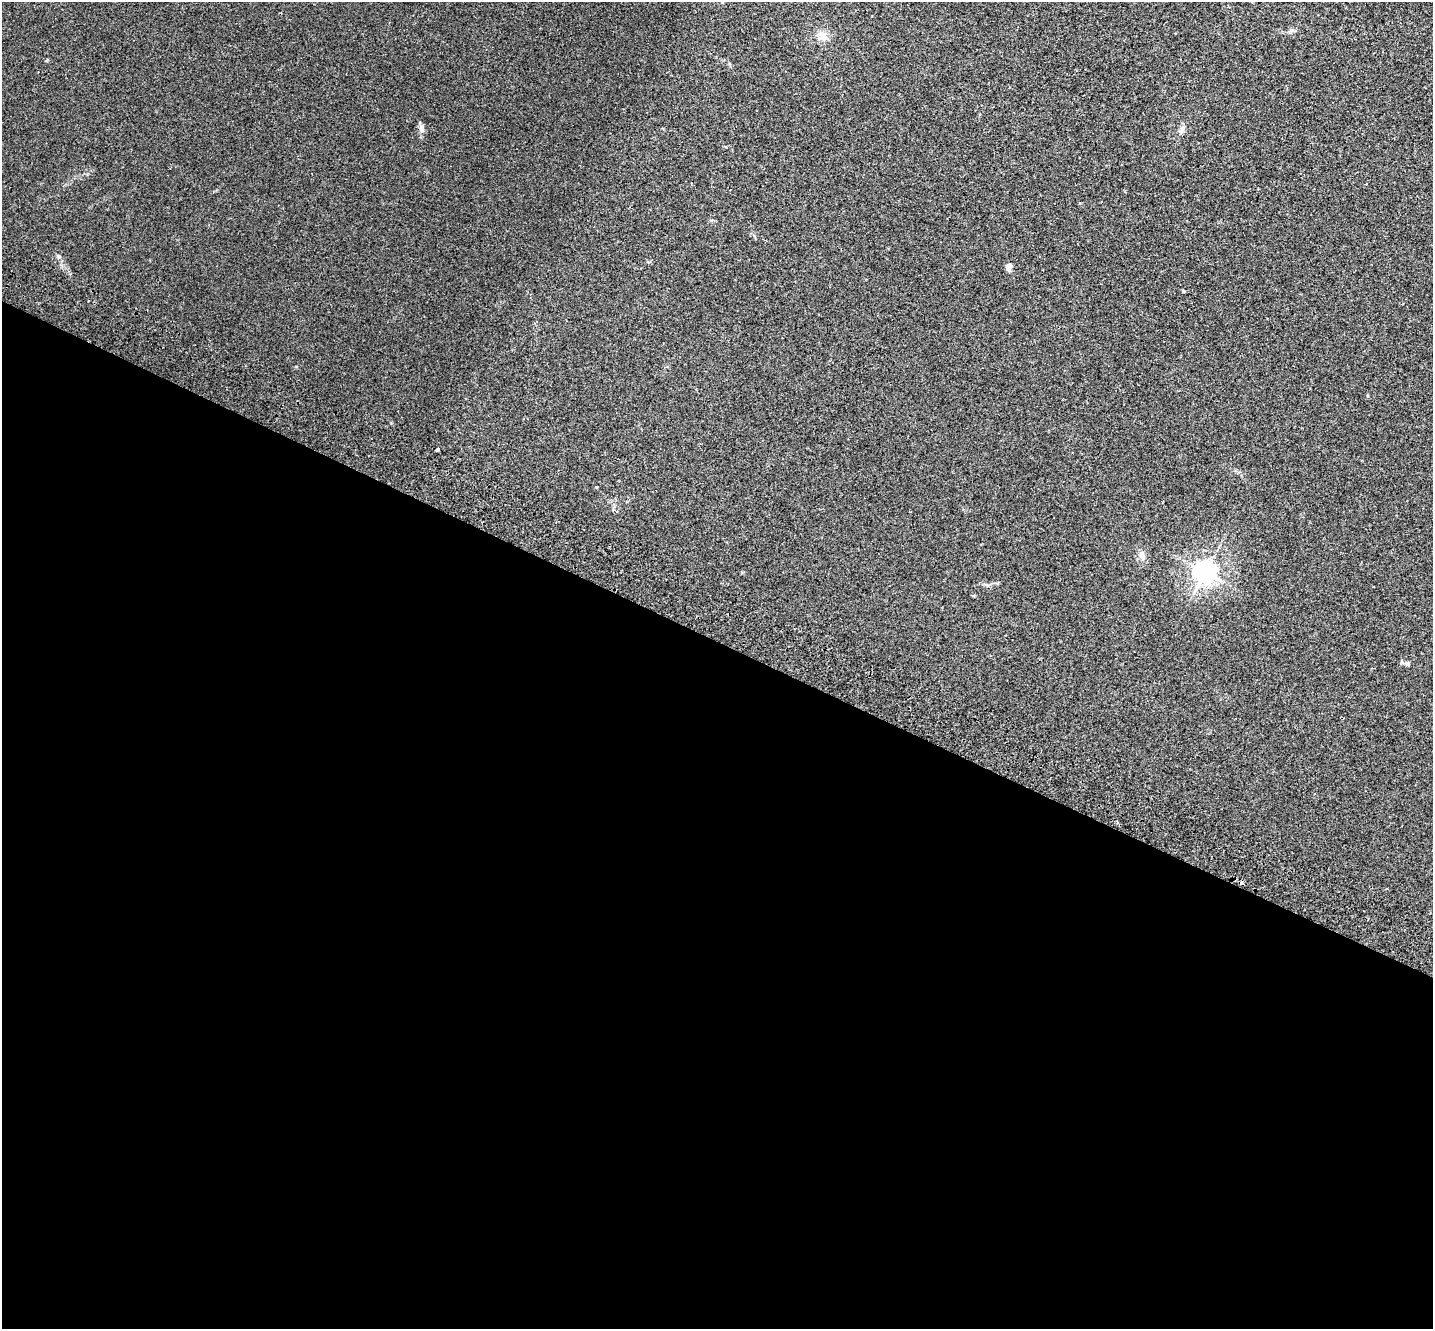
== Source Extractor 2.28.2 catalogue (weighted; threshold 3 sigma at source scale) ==
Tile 14 of 4 x 4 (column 2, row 4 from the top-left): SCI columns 1466-2896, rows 336-1662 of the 5789 x 5842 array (HDU 1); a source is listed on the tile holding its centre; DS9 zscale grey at full resolution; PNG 1435 x 1331 px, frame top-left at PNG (2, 2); no overlay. Shown black and unused: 52% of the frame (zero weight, under 2 of 3 exposures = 3% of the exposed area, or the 3 px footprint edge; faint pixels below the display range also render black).
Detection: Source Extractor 2.28.2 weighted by HDU 2 'WHT'; one run over the whole footprint, this tile lists its part. Background 0.0141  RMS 0.0061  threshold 0.0276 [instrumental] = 3 sigma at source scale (4.5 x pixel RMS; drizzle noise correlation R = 1.50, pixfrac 1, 0.05/0.05 arcsec/px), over >= 5 px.
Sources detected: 10; all 10 listed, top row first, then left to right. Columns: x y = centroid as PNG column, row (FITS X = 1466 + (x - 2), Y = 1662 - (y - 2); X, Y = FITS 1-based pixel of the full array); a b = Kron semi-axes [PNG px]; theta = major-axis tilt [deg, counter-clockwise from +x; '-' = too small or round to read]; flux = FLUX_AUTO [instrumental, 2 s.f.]
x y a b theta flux
823 36 12 11 - 5
422 129 12 6 -77 2.5
1182 130 10 6 64 2.2
59 256 8 6 -46 1.4
1009 267 10 7 -87 2.2
1183 291 4 3 - 0.75
437 450 3 3 - 3.6
1142 555 12 8 -68 3.4
1205 572 7 7 - 460
1407 663 7 6 - 1.3